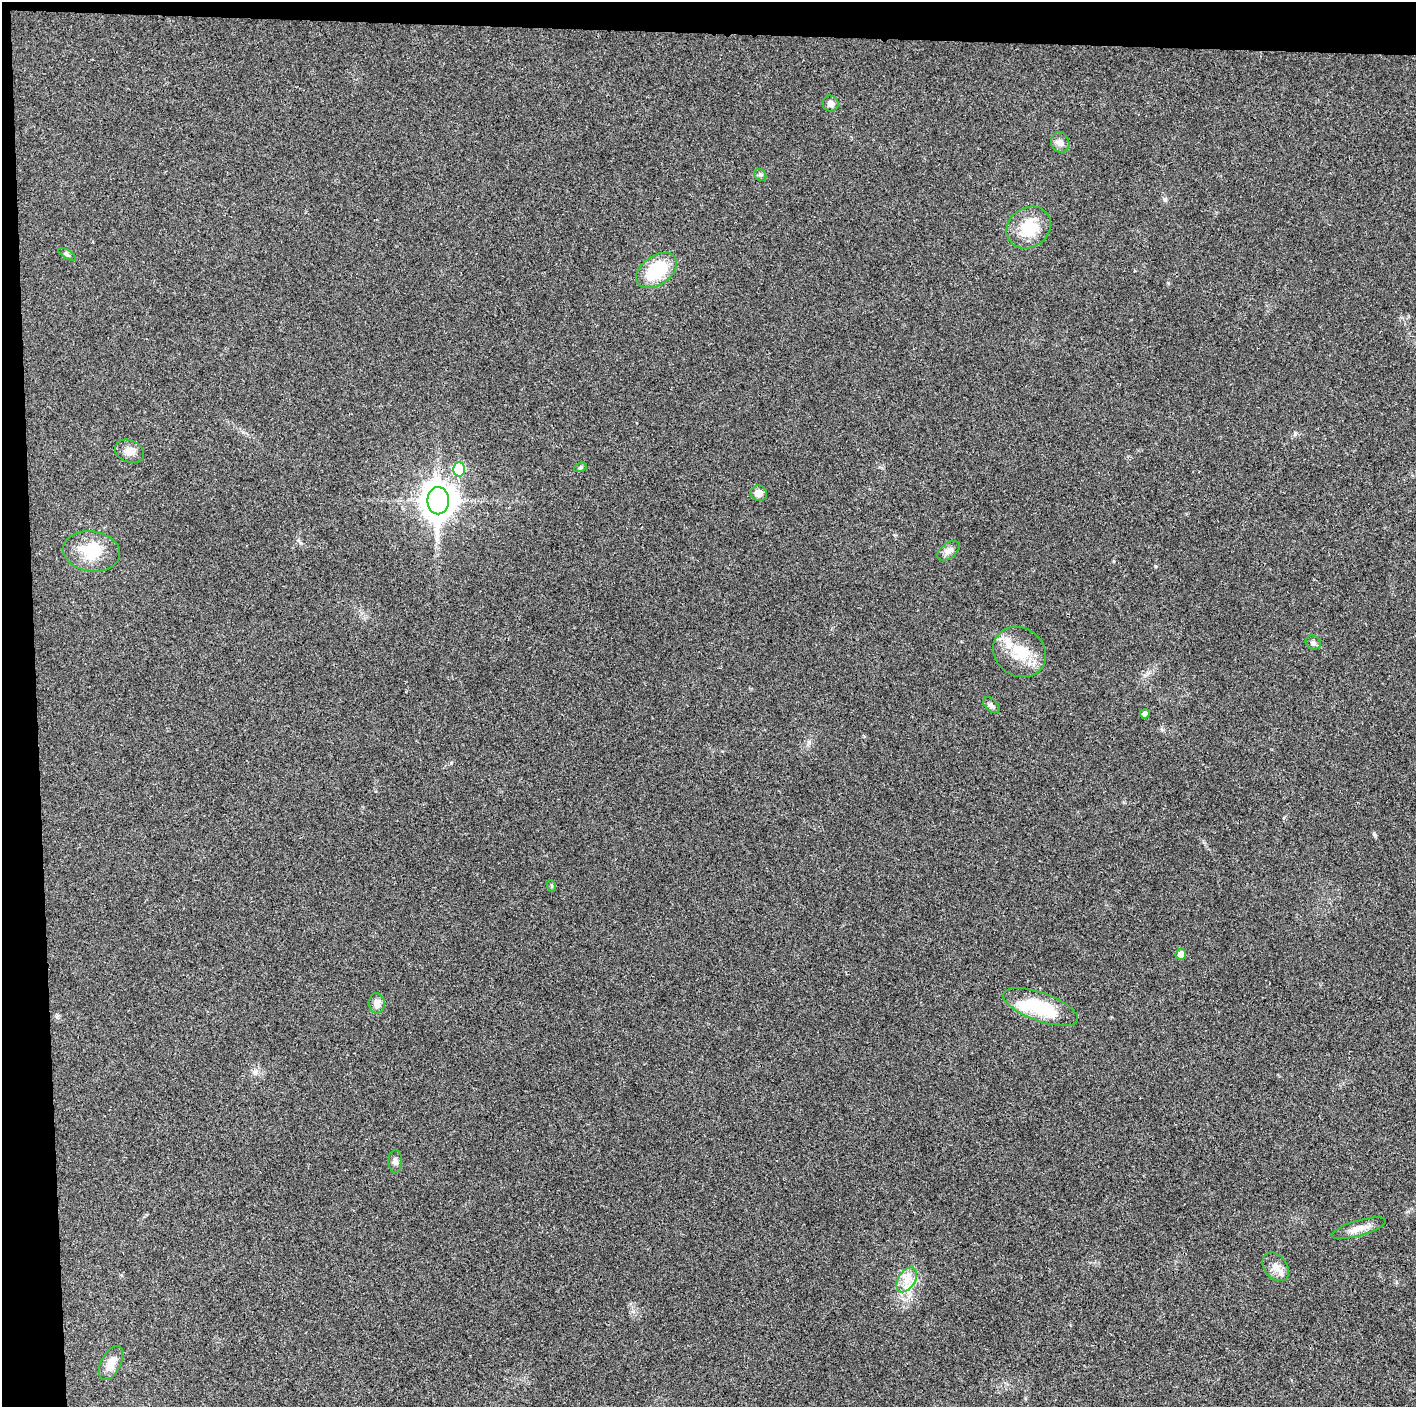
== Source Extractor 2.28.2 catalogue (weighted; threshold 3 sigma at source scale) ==
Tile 1 of 3 x 3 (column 1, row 1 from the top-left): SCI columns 3-1416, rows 2813-4217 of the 4247 x 4221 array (HDU 1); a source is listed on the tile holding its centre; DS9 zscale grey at full resolution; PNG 1418 x 1409 px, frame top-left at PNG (2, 2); each listed source drawn as its Kron ellipse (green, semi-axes under 4 px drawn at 4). Shown black and unused: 5% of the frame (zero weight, under 3 of 4 exposures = <1% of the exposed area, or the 3 px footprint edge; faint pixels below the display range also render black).
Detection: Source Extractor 2.28.2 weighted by HDU 2 'WHT'; one run over the whole footprint, this tile lists its part. Background 0.0243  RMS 0.0055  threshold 0.0246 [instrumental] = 3 sigma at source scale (4.5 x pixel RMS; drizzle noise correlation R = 1.50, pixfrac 1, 0.05/0.05 arcsec/px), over >= 5 px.
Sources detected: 28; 1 inside a brighter object's white glare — neither listed nor drawn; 1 inside a brighter listed object's ellipse — not listed separately; the other 26 listed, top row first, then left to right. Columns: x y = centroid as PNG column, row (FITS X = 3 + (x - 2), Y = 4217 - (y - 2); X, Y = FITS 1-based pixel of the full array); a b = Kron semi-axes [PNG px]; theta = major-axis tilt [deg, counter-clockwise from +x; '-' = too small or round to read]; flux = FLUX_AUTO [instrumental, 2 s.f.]
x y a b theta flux
830 104 8 7 - 2.6
1060 143 10 9 - 3.2
760 175 6 5 - 1.1
1029 228 23 20 36 18
67 254 10 3 -30 0.9
657 270 23 14 34 28
129 451 15 11 -22 4.7
580 468 6 4 19 0.73
459 469 7 6 - 22
759 493 8 7 - 3.8
438 501 13 11 89 920
92 551 29 20 -8 19
948 551 13 7 38 2.8
1313 643 8 6 -30 1.6
1020 652 27 24 -35 18
991 705 10 6 -44 1.7
1145 714 5 4 - 1.7
552 886 6 3 -71 0.55
1181 954 5 5 - 4.9
377 1003 10 8 -87 3.6
1041 1007 39 14 -20 29
395 1161 11 7 89 1.8
1359 1228 28 7 16 5.6
1276 1267 16 11 -53 4.9
907 1280 13 8 58 5.6
111 1363 18 9 63 6.1
Unlisted compact peaks at least as high as the median listed source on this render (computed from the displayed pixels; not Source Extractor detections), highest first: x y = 451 763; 1155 566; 1374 834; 1165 200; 1295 434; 809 742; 255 1073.